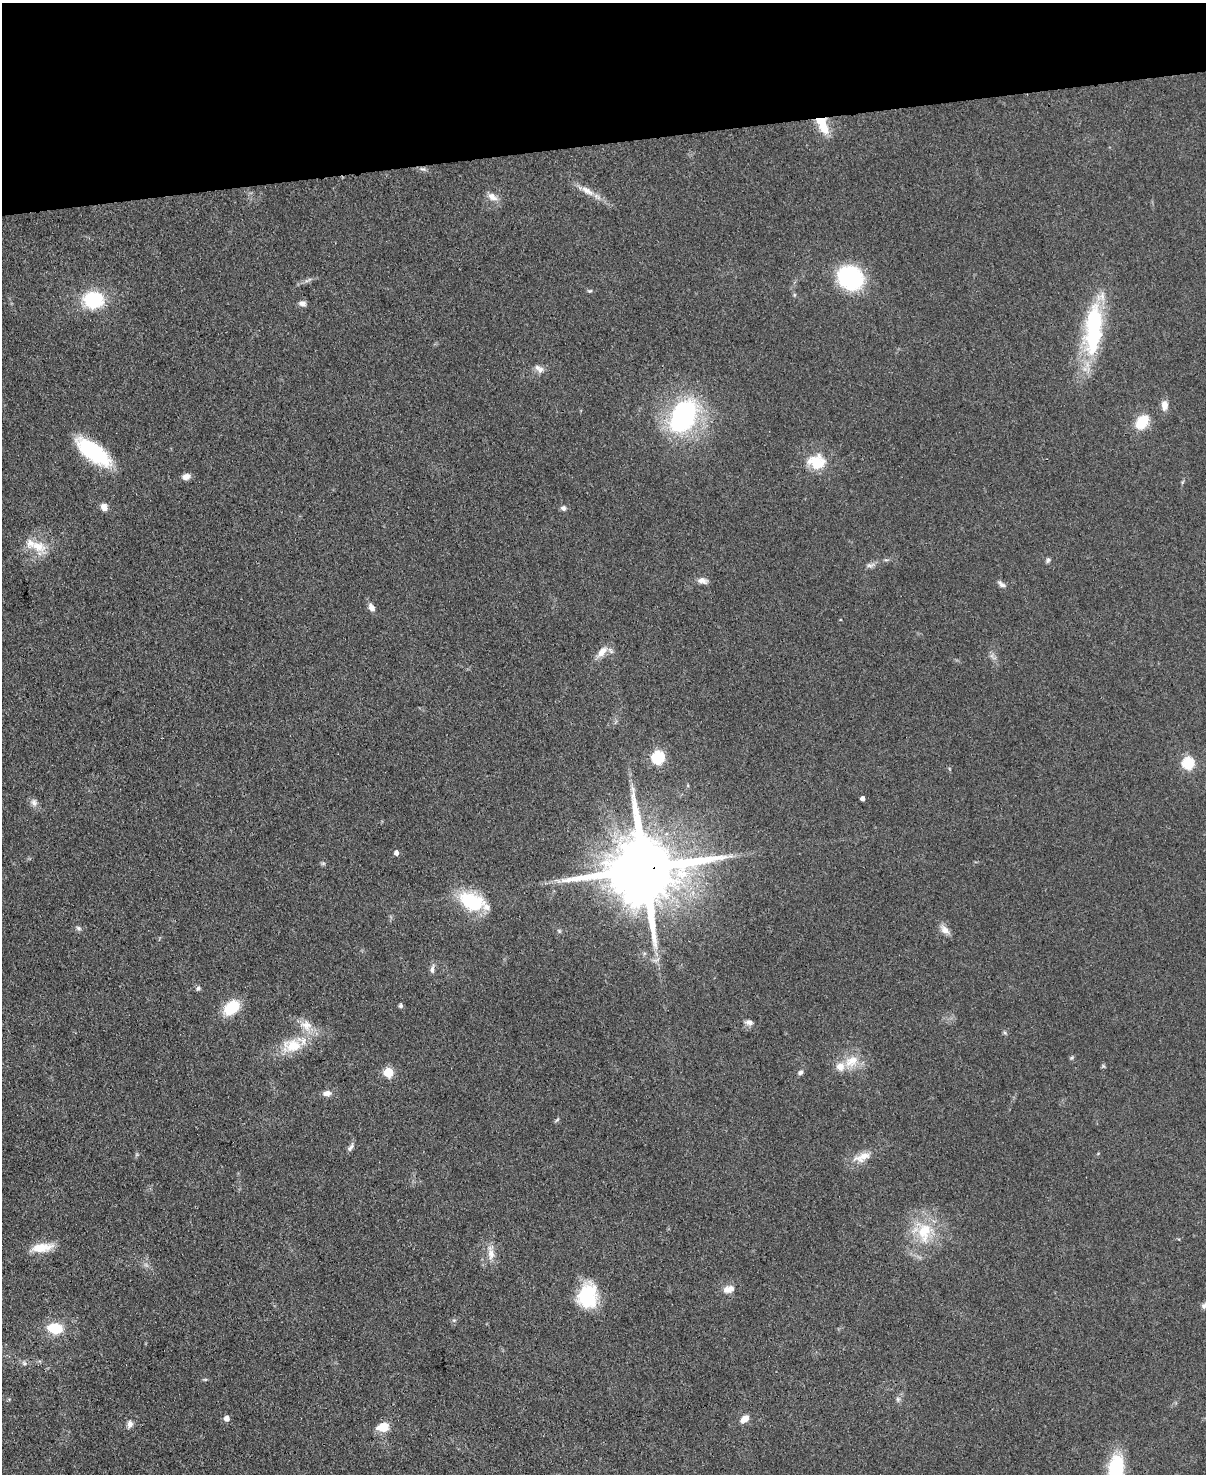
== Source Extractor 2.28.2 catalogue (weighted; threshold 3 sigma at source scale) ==
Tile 3 of 4 x 3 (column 3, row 1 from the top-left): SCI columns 2411-3614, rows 3193-4664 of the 4819 x 4798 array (HDU 1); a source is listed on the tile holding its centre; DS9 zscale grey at full resolution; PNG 1208 x 1476 px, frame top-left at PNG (2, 3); no overlay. Shown black and unused: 10% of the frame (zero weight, under 3 of 4 exposures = <1% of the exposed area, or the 3 px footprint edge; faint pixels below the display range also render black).
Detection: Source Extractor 2.28.2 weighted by HDU 2 'WHT'; one run over the whole footprint, this tile lists its part. Background 0.0853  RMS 0.0063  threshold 0.0284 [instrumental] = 3 sigma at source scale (4.5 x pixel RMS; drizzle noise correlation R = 1.50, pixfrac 1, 0.05/0.05 arcsec/px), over >= 5 px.
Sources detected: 73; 2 too faint to see at this stretch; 1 inside a brighter object's white glare — not listed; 2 inside a brighter listed object's ellipse — not listed separately; the other 68 listed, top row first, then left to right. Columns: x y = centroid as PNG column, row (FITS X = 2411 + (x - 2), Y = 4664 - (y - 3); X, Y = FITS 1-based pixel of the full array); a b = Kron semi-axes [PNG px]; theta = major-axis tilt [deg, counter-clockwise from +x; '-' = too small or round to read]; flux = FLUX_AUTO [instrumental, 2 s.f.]
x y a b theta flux
824 128 19 14 -53 12
423 169 9 5 -13 1.9
587 191 22 8 -34 7.4
492 197 14 8 -34 4.9
850 278 20 17 -35 85
590 291 6 5 - 1
93 300 13 12 - 53
302 303 9 7 -9 2.8
1093 329 66 21 85 72
540 370 10 9 - 3.7
1165 405 13 8 -87 4.7
683 416 43 28 62 100
1142 422 17 11 51 18
93 452 40 16 -37 50
817 462 24 19 -6 18
186 477 10 7 13 3.7
104 507 9 7 -61 4
563 508 8 6 -42 2
38 546 25 14 -15 14
1048 560 7 5 72 1.4
870 565 14 5 11 2.6
702 580 13 7 -8 3.8
1001 584 12 6 -41 2.4
372 607 11 6 -57 3.8
602 652 19 9 50 7.1
658 757 6 6 - 81
1188 763 6 6 - 69
863 799 4 4 - 2.8
34 802 11 8 -76 3.1
396 853 5 4 - 3
644 869 21 18 8 8700
558 881 7 5 -59 1.8
472 902 29 19 -21 38
78 928 8 5 -27 1.4
945 930 16 8 -47 4.4
559 931 6 5 - 1.1
657 960 10 3 21 1.3
432 969 12 6 81 2.5
198 988 6 6 - 1.4
401 1006 4 4 - 1.8
231 1008 18 12 40 22
749 1022 11 7 -6 2.7
306 1025 19 15 -39 11
292 1046 28 18 8 20
851 1061 22 15 34 14
1103 1066 6 4 -46 0.85
388 1072 6 6 - 27
800 1072 8 6 47 1.9
327 1093 11 7 7 3.8
557 1120 6 5 - 1
350 1147 12 5 52 2.2
862 1157 27 11 21 9.7
924 1232 34 23 -89 31
42 1247 29 10 10 12
491 1253 24 9 -87 7.1
728 1289 16 10 13 5.6
587 1296 26 19 80 40
1204 1306 8 7 - 1.9
454 1320 6 4 18 0.95
55 1328 14 10 -5 20
24 1363 7 6 - 1.8
205 1379 6 4 1 0.83
898 1399 8 5 -70 1.6
227 1418 5 5 - 4.1
745 1419 10 6 36 5.8
130 1424 9 7 90 2.8
383 1427 14 10 6 10
1116 1469 34 17 84 40
Overlapping masked pixels (flux is a lower limit): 1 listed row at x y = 644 869
Isophote crosses this tile's border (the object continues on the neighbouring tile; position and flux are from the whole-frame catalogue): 2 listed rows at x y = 1204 1306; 1116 1469